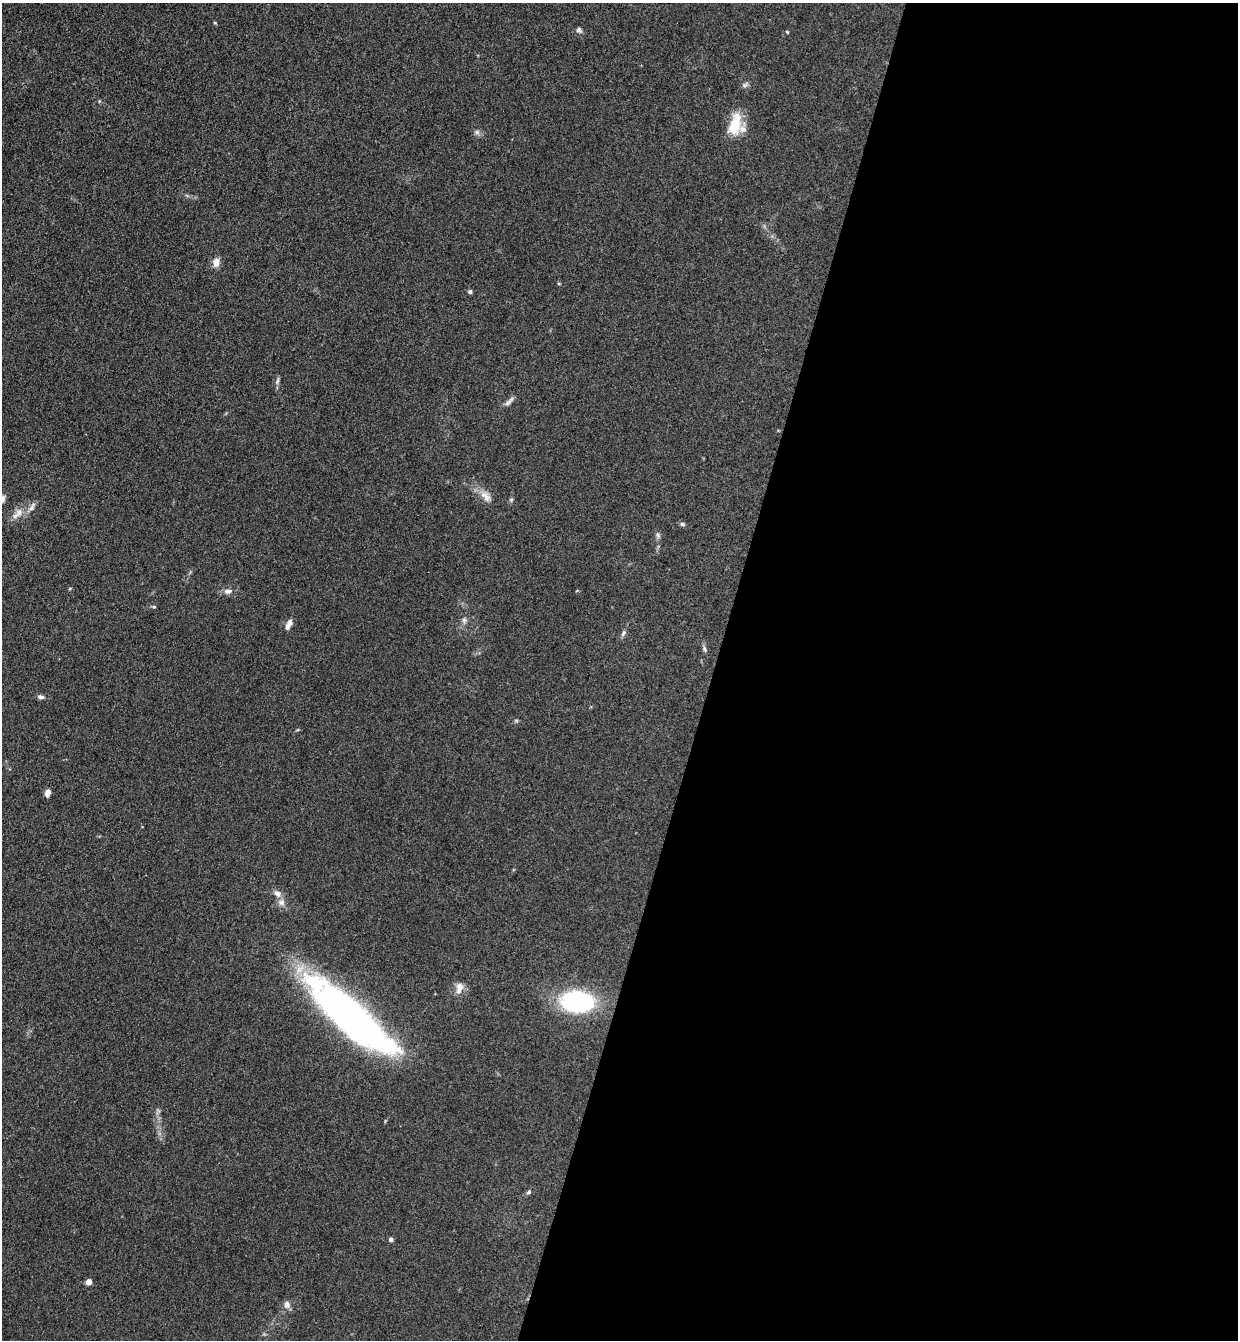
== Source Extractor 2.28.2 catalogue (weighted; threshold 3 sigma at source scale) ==
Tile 12 of 4 x 4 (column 4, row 3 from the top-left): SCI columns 3895-5130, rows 1361-2698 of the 5447 x 5397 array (HDU 1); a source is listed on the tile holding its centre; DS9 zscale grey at full resolution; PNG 1240 x 1342 px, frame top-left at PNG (2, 3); no overlay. Shown black and unused: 42% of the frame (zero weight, under 3 of 4 exposures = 5% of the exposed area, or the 3 px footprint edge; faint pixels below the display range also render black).
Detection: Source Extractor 2.28.2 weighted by HDU 2 'WHT'; one run over the whole footprint, this tile lists its part. Background 0.128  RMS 0.0077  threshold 0.0349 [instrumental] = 3 sigma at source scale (4.5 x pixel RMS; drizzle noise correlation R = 1.50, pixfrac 1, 0.05/0.05 arcsec/px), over >= 5 px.
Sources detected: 38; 3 inside a brighter object's white glare — not listed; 3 inside a brighter listed object's ellipse — not listed separately; the other 32 listed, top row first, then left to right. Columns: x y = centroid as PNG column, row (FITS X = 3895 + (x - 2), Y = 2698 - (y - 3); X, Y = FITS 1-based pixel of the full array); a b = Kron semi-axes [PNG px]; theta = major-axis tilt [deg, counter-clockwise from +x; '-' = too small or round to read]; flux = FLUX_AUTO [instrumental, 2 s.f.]
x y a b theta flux
215 23 4 4 - 0.79
579 30 7 7 - 2
787 32 5 4 - 0.72
745 85 8 6 22 1.9
735 125 30 14 77 21
477 132 7 6 - 2.1
216 262 11 7 85 5.8
470 292 5 5 - 1.4
277 381 10 4 71 1.9
509 401 18 5 47 3.1
486 496 19 10 -49 7.1
2 500 12 6 60 3.5
32 507 15 6 56 3.8
19 512 12 10 80 6.2
682 524 7 4 -10 1.6
658 535 8 6 -78 1.9
228 591 12 7 5 3.6
154 607 5 4 - 1.1
464 620 8 6 80 2.4
288 625 14 6 65 4.2
623 633 10 5 59 2
704 649 7 5 -70 1.6
41 697 8 5 -9 2.4
47 793 8 6 80 3.8
277 893 11 8 -31 4.4
459 987 13 8 76 6.2
577 1001 28 18 -2 100
366 1028 121 24 -36 170
529 1192 7 5 19 1.4
391 1239 5 5 - 1.9
88 1282 4 4 - 9.9
287 1305 10 8 -73 3.5
Isophote crosses this tile's border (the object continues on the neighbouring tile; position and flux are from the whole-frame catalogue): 1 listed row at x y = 2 500